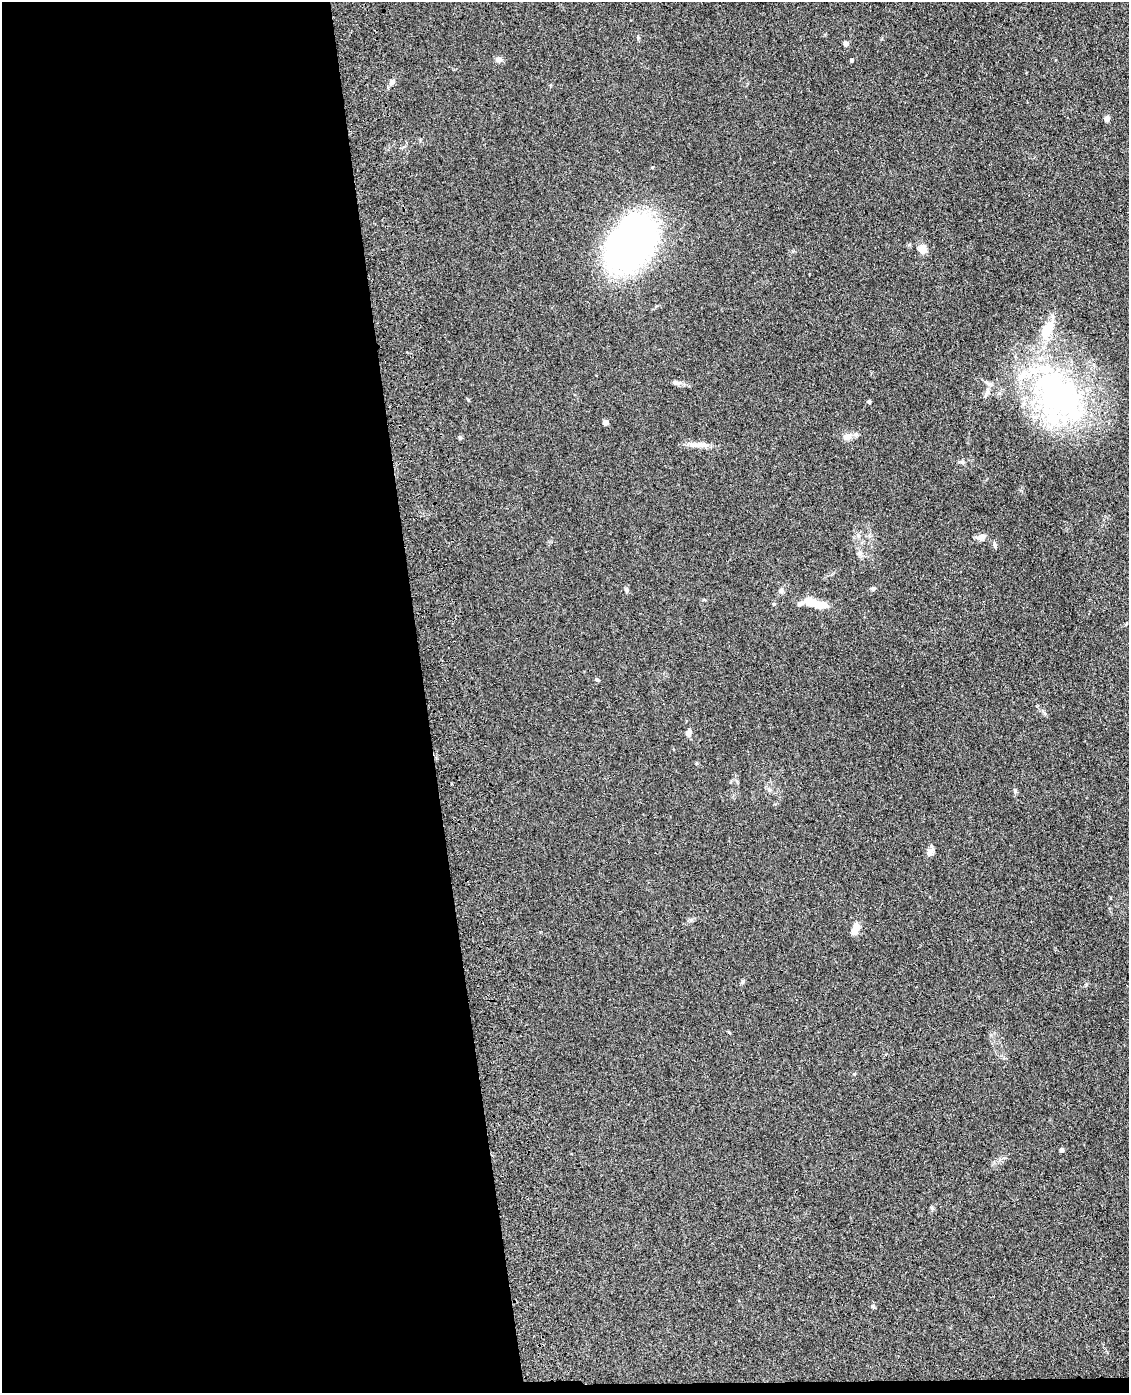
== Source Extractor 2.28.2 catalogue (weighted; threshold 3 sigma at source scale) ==
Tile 9 of 4 x 3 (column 1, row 3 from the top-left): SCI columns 117-1243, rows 252-1642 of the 4740 x 4572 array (HDU 1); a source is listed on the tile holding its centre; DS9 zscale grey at full resolution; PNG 1131 x 1395 px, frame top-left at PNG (2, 2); no overlay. Shown black and unused: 38% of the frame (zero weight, under 3 of 4 exposures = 6% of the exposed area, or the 3 px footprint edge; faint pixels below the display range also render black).
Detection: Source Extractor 2.28.2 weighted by HDU 2 'WHT'; one run over the whole footprint, this tile lists its part. Background 0.0882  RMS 0.0092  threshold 0.0414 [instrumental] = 3 sigma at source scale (4.5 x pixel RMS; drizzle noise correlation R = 1.50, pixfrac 1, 0.05/0.05 arcsec/px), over >= 5 px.
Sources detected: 38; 2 inside a brighter object's white glare — not listed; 5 inside a brighter listed object's ellipse — not listed separately; the other 31 listed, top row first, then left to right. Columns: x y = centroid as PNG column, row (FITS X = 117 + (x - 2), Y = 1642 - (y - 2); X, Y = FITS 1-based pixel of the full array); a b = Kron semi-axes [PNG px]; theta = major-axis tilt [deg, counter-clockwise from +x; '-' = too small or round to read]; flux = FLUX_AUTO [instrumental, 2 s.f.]
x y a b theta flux
846 44 4 4 - 5.4
498 59 8 7 - 3.5
851 61 3 3 - 1.5
392 82 8 6 45 3.3
1107 119 4 4 - 8
632 244 35 24 54 540
922 249 5 5 - 30
676 383 14 5 -16 3
990 384 12 4 -18 2.7
1056 393 94 49 -50 230
869 402 4 3 - 1.5
606 423 4 4 - 8
460 437 6 5 - 1.2
846 437 11 9 1 5.2
701 445 24 7 -4 7.8
962 462 7 5 -45 1.7
981 537 15 7 14 4.2
860 553 7 6 - 2.3
873 589 6 5 - 1.7
626 590 7 5 -66 1.8
781 591 7 7 - 2.4
800 603 9 6 22 3
815 604 15 11 -39 7.9
597 680 7 4 -36 1.2
689 732 10 7 67 3.3
1015 791 7 5 90 1.7
930 851 13 7 63 4.8
691 920 7 4 -18 1.4
855 929 12 7 64 8.7
1062 1150 4 4 - 3.5
872 1306 6 5 - 1.3
Unlisted compact peaks at least as high as the median listed source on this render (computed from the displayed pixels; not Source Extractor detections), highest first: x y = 743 981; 854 1074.